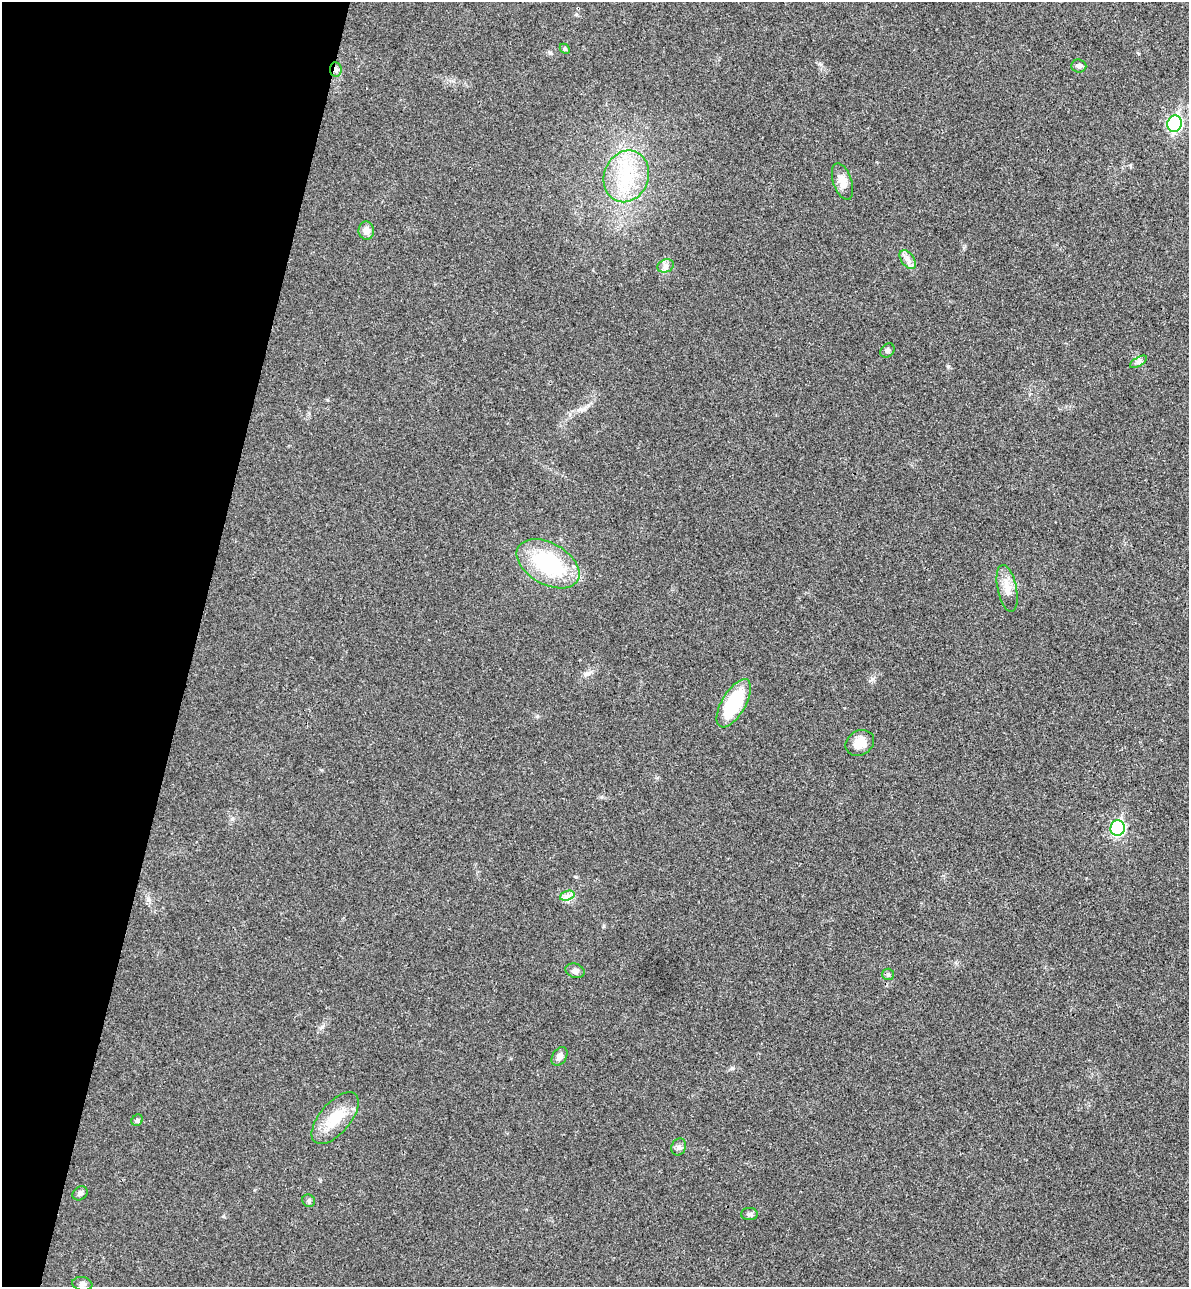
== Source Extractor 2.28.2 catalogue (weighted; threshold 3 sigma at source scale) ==
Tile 9 of 4 x 4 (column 1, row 3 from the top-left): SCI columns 182-1368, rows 1307-2591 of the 5234 x 5179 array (HDU 1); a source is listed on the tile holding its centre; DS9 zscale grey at full resolution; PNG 1191 x 1289 px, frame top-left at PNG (2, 2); each listed source drawn as its Kron ellipse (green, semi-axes under 4 px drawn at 4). Shown black and unused: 16% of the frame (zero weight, under 3 of 4 exposures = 6% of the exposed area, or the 3 px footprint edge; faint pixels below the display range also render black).
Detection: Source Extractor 2.28.2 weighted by HDU 2 'WHT'; one run over the whole footprint, this tile lists its part. Background 0.0229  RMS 0.0045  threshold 0.0203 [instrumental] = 3 sigma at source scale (4.5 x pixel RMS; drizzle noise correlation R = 1.50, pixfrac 1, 0.05/0.05 arcsec/px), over >= 5 px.
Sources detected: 27; all 27 listed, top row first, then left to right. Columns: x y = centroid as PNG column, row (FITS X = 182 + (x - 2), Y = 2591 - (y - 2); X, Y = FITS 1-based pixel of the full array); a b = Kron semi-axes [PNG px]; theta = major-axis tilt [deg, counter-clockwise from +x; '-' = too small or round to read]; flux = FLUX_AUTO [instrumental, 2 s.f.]
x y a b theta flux
565 49 6 4 -45 0.65
1079 66 7 6 - 1.4
336 69 7 5 -85 1.4
1175 124 8 7 - 86
626 176 26 22 68 22
842 182 19 9 -71 4.5
366 231 9 8 - 3
908 259 11 6 -53 2.2
666 266 8 6 20 1.7
887 350 8 6 45 1.1
1138 362 10 4 31 1.3
548 564 34 20 -30 40
1007 588 24 9 -78 5.3
734 703 27 12 59 30
860 743 15 12 33 7.1
1118 828 8 7 - 73
567 896 8 4 18 1.5
575 971 10 7 -17 1.5
888 974 6 5 - 0.89
559 1056 10 7 58 2.3
335 1118 31 15 50 13
137 1120 6 5 - 0.78
679 1147 8 7 - 1.5
80 1193 8 6 38 1.4
309 1201 6 6 - 1.1
749 1214 8 6 1 1.2
82 1284 10 7 -10 1.5
Overlapping masked pixels (flux is a lower limit): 1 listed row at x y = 336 69
Unlisted compact peaks at least as high as the median listed source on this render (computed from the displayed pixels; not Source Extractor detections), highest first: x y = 872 679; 948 366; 322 1027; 223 1216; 537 716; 732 1068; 820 64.